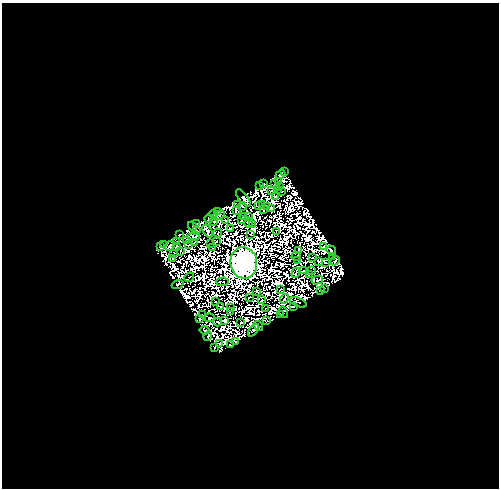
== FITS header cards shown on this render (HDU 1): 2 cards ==
NAXIS1  =                  497
NAXIS2  =                  486

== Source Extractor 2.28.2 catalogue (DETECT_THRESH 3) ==
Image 497 x 486 px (HDU 1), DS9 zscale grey, 1 PNG px = 1 image px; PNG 501 x 490 px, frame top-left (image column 1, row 486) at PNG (2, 3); each listed source drawn as its Kron ellipse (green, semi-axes under 4 px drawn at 4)
Background 2.53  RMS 3.7e-04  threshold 0.0011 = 3 sigma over >= 5 px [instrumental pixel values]
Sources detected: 238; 133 with non-positive FLUX_AUTO (blend fragments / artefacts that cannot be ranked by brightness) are neither listed nor drawn; the other 105 listed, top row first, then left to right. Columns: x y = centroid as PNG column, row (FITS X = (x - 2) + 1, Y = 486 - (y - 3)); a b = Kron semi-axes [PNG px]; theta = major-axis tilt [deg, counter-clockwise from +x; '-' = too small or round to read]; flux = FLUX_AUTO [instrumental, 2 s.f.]
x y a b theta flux
284 172 3 2 - 20
280 175 5 4 - 180
279 181 3 2 - 13
263 184 3 3 - 2.3
275 184 3 2 - 52
260 185 3 2 - 2.8
279 186 2 2 - 36
277 189 2 2 - 12
271 191 4 2 - 2.5
281 192 2 2 - 74
275 196 4 3 - 68
243 198 10 4 -53 120
262 204 3 2 - 32
238 205 4 2 - 10
242 206 4 2 - 16
258 206 3 2 - 42
267 206 4 2 - 49
272 208 4 3 - 85
236 210 4 2 - 34
264 210 2 2 - 6.8
217 212 3 2 - 24
213 214 4 3 - 94
219 215 6 2 32 25
248 216 2 2 - 24
243 217 2 2 - 16
209 219 4 2 - 39
242 220 2 2 - 19
214 221 2 2 - 42
225 221 2 2 - 46
197 223 2 2 - 27
248 223 5 3 - 37
252 225 2 2 - 34
192 226 5 2 - 11
230 229 3 2 - 42
197 231 3 2 - 63
208 231 7 3 -58 60
276 231 4 2 - 25
218 233 4 2 - 22
179 234 3 2 - 69
251 235 2 2 - 22
194 236 6 3 2 1.7
186 240 3 2 - 11
216 241 2 2 - 35
176 242 3 3 - 85
195 243 3 2 - 20
210 243 3 2 - 29
163 244 3 2 - 26
189 245 3 2 - 36
160 246 3 2 - 69
170 246 5 3 - 300
176 247 4 2 - 39
324 247 4 2 - 25
213 248 3 2 - 0.43
298 250 3 2 - 77
331 250 5 3 - 74
180 252 2 2 - 18
174 253 2 2 - 56
296 256 5 2 - 22
312 257 2 2 - 12
333 257 3 2 - 71
172 259 3 2 - 54
297 260 3 2 - 9.9
318 261 3 2 - 40
335 261 5 2 - 83
325 262 4 2 - 74
244 263 16 13 -81 310000
304 271 2 2 - 7
311 271 2 2 - 52
296 273 5 2 - 26
309 274 4 2 - 57
189 277 5 2 - 68
317 280 6 3 11 41
223 282 6 2 4 34
178 284 6 3 21 9.4
324 288 2 2 - 5.2
281 290 3 2 - 0.55
320 290 3 3 - 34
257 291 3 2 - 20
250 297 3 2 - 46
284 299 5 2 - 77
262 300 2 2 - 41
216 301 2 2 - 55
298 302 9 2 -21 9
220 307 3 2 - 40
294 307 3 2 - 43
230 308 3 2 - 25
266 309 3 2 - 19
231 312 4 2 - 1
283 312 6 2 -61 28
203 315 3 2 - 53
281 315 2 2 - 11
209 318 5 2 - 6.6
199 319 3 2 - 26
266 320 3 2 - 9.4
225 321 4 3 - 63
217 322 4 2 - 27
241 323 3 2 - 39
258 326 5 2 - 35
205 330 5 3 - 98
254 330 7 3 51 70
208 336 5 2 - 41
236 342 3 2 - 27
220 344 3 2 - 93
230 345 3 2 - 13
214 347 3 2 - 11
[133 non-positive-flux detections neither listed nor drawn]